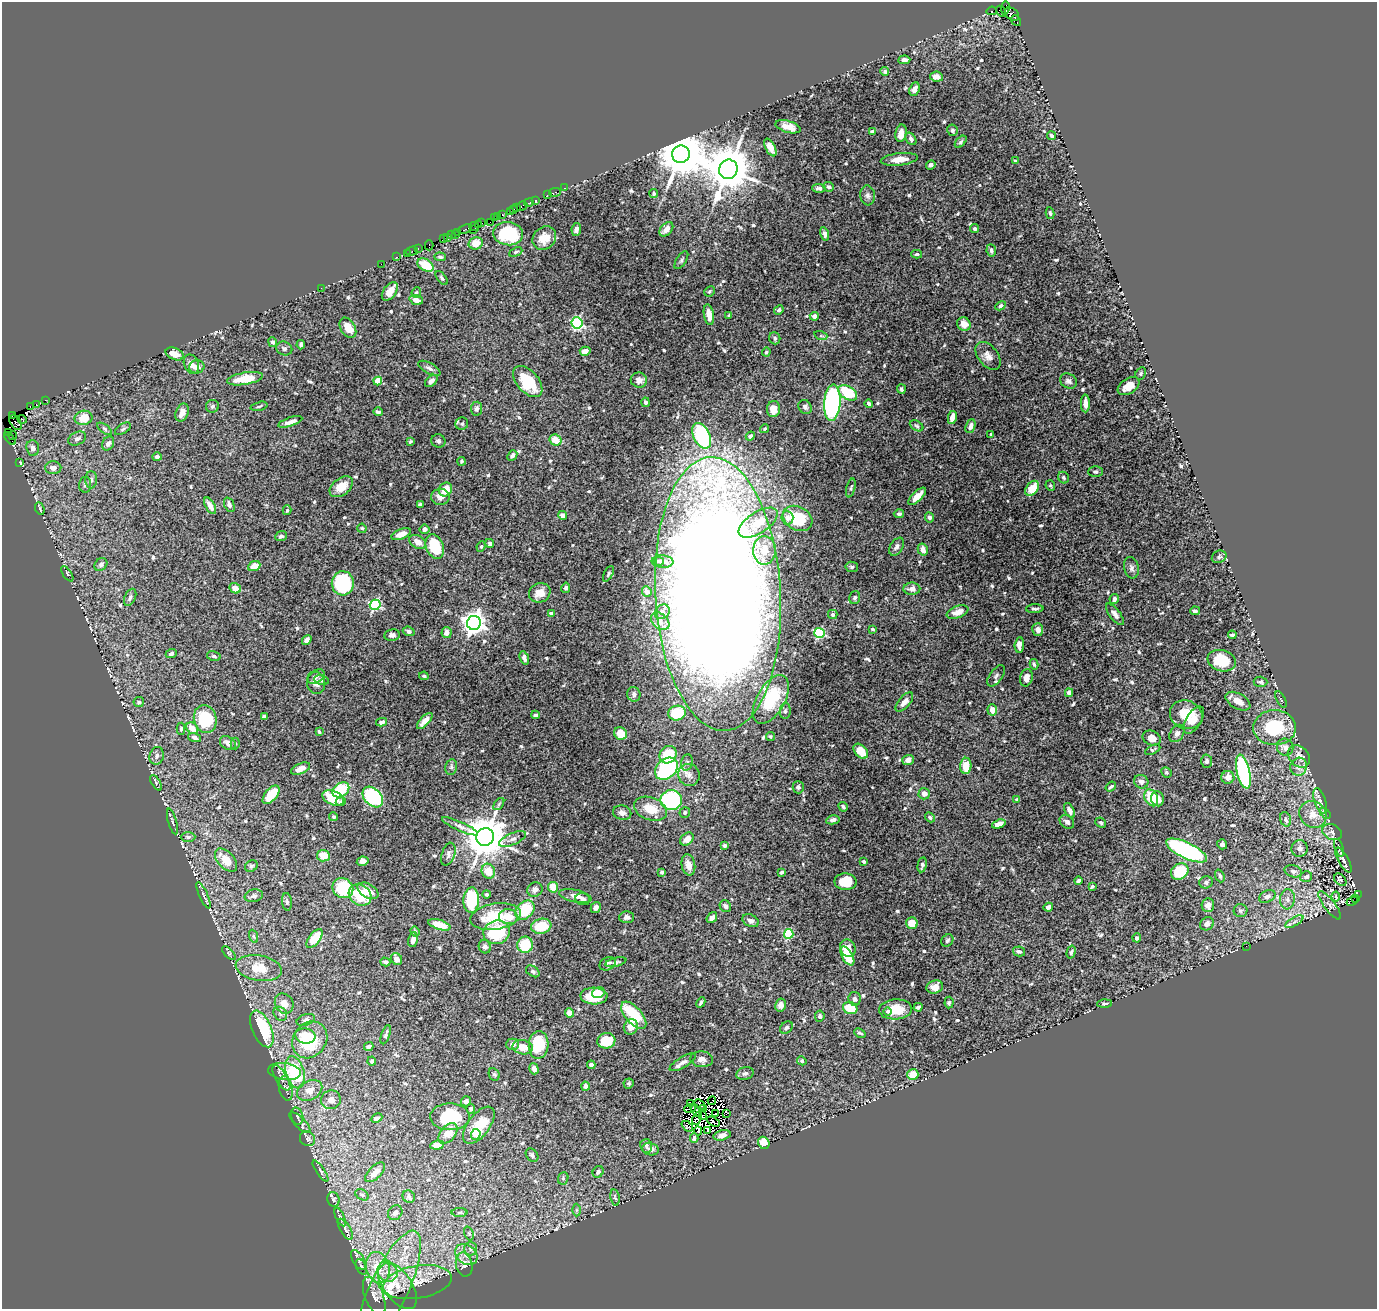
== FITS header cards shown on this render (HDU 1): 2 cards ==
NAXIS1  =                 1375
NAXIS2  =                 1307

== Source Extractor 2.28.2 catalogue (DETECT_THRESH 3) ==
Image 1375 x 1307 px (HDU 1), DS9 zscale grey, 1 PNG px = 1 image px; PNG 1379 x 1311 px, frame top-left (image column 1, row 1307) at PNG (2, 2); each listed source drawn as its Kron ellipse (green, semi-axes under 4 px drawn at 4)
Background 0.812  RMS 0.021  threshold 0.0632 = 3 sigma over >= 5 px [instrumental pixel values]
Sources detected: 673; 11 with non-positive FLUX_AUTO (blend fragments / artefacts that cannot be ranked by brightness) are neither listed nor drawn; of the other 662, the 500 brightest by FLUX_AUTO listed and drawn (162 fainter detections omitted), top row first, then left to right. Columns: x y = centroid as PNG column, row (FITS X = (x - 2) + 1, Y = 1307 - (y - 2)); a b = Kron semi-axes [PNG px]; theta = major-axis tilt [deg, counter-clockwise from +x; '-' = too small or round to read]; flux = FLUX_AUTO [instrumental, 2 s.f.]
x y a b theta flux
1005 8 7 3 81 160
992 11 5 3 - 240
1001 11 6 3 -58 90
1012 14 8 5 -39 450
1016 21 6 4 -52 270
904 60 6 4 5 5.5
885 71 4 4 - 2.8
936 77 6 5 - 7
915 89 7 5 68 7.5
788 127 13 5 -16 14
952 130 5 5 - 3.2
872 131 4 3 - 4.2
901 133 9 5 79 11
1051 136 4 3 - 2.7
911 139 7 4 -56 4.3
961 142 7 4 45 2.7
770 147 9 5 -62 11
681 154 9 8 - 7400
899 159 18 6 7 16
1016 161 3 3 - 2.3
931 165 5 4 - 4.3
728 169 10 9 - 6500
828 187 5 4 - 3.5
564 188 3 2 - 7.5
819 188 7 4 -2 4.8
555 192 6 3 14 23
654 194 4 4 - 2.2
547 195 3 2 - 6.6
868 195 10 7 -84 5.3
535 201 3 3 - 100
529 203 5 2 - 22
522 206 6 3 31 100
517 208 3 2 - 56
513 209 3 3 - 86
510 212 3 3 - 120
1050 213 6 4 -78 2.2
502 215 3 3 - 77
497 216 4 2 - 75
494 218 3 2 - 55
490 222 2 2 - 50
482 223 3 2 - 46
478 224 2 2 - 48
474 226 5 3 - 53
465 229 7 3 22 150
576 229 6 4 82 4.9
666 229 8 5 48 11
975 229 5 4 - 2.7
473 230 3 2 - 39
458 232 4 3 - 100
455 234 4 3 - 100
508 234 15 11 -5 59
824 234 7 4 -77 5.5
451 235 3 2 - 16
443 238 3 2 - 45
447 238 3 2 - 56
544 238 13 11 43 21
476 243 7 6 - 19
429 245 5 2 - 70
418 249 4 3 - 51
991 250 6 4 -81 4.5
412 251 6 2 17 38
516 252 7 4 25 2.5
407 253 2 2 - 23
917 254 5 4 - 2.7
397 257 3 2 - 36
440 257 6 3 -1 2.2
681 260 10 5 57 3.6
381 264 2 2 - 12
426 265 9 5 -32 40
442 278 8 4 -53 2.9
321 288 2 2 - 32
390 291 10 6 53 18
710 291 5 4 - 2.4
416 292 5 4 - 2.2
416 300 7 4 -20 10
1001 306 5 4 - 4
779 310 5 4 - 2.3
709 315 10 5 -80 12
729 316 4 3 - 2.3
814 316 5 4 - 6.9
577 323 5 5 - 170
964 324 7 6 - 14
348 328 11 7 -59 17
821 336 6 4 -18 2.2
775 338 6 5 - 2.9
273 342 5 4 - 3.6
301 345 4 3 - 3
284 348 8 6 -23 4.4
585 351 5 4 - 9.2
766 352 4 4 - 2.4
175 354 9 6 -24 17
988 356 16 10 -52 11
191 364 10 7 -66 8.9
197 367 7 6 - 7.5
429 368 12 5 -29 5
1141 373 6 5 - 2.7
245 379 18 6 10 36
639 380 8 7 - 7.4
378 381 4 4 - 33
431 381 7 5 41 6.1
528 381 18 10 -49 58
1068 381 9 7 -32 5.3
1129 386 12 7 34 18
901 389 5 4 - 2.9
848 393 10 6 -32 59
45 400 2 2 - 17
645 402 4 4 - 4.1
832 403 18 8 86 270
869 403 4 3 - 4.3
1085 403 9 4 -89 10
36 404 2 2 - 11
30 406 3 3 - 83
212 406 6 6 - 3.5
259 406 8 3 15 2.2
805 407 7 6 - 4.6
476 409 7 5 83 4.8
774 409 8 6 81 17
378 412 4 3 - 4
182 413 9 6 66 9
12 415 4 3 - 49
952 417 6 4 78 12
84 418 9 7 12 27
22 419 4 3 - 88
16 422 8 5 -60 220
290 422 12 4 18 7.8
462 424 6 6 - 3.2
917 426 7 5 -31 2.5
970 426 7 4 67 6.9
105 429 8 4 -36 3.1
123 429 9 5 32 3.4
764 429 4 3 - 2.1
8 433 3 2 - 18
991 434 3 3 - 2.2
13 435 4 2 - 26
702 436 14 8 -64 140
750 436 5 4 - 3.6
10 439 7 3 -53 150
77 439 9 6 27 5.5
555 440 6 5 - 22
438 441 7 6 - 3.5
410 442 4 3 - 2.3
108 443 7 5 59 6
33 448 8 6 -86 6.9
512 455 6 4 48 3.7
157 457 5 4 - 4.3
462 461 4 4 - 2.2
19 462 3 2 - 58
53 468 8 6 0 6.8
1095 472 7 5 1 3.7
1064 478 6 5 - 2.4
91 480 9 6 90 4.5
85 485 8 6 88 4.3
1050 486 5 5 - 2.3
341 487 13 8 37 21
851 488 9 4 75 2.5
1032 488 8 5 52 25
445 489 7 6 - 20
917 496 11 5 45 14
440 497 9 8 - 11
420 504 4 3 - 2.9
229 505 8 5 -68 5.3
210 506 9 4 -61 11
40 509 6 4 -67 3
287 510 5 4 - 2.1
899 514 5 4 - 3.4
562 515 4 4 - 6.2
930 517 5 4 - 3.3
787 518 7 6 - 7.4
798 518 15 11 -27 53
758 523 22 10 33 33
362 528 4 4 - 2.3
424 529 5 4 - 5.2
401 534 10 5 22 10
281 536 6 5 - 4.1
418 542 9 6 -31 12
490 543 4 4 - 2.9
481 546 5 4 - 2.1
435 547 12 8 -70 64
897 547 10 6 55 5.4
764 550 14 11 87 20
923 550 6 5 - 8.7
1219 557 7 6 - 3.1
659 561 5 3 - 3.5
663 561 11 6 -4 7
101 565 7 5 42 3.8
254 566 6 5 - 13
852 567 6 5 - 3.1
1131 568 11 7 -75 5.3
67 574 9 3 -55 2.1
608 574 8 4 62 2.6
343 583 12 11 - 120
235 588 6 5 - 9.6
566 588 5 4 - 3.6
912 589 8 6 -1 7.3
647 592 5 4 - 4.5
540 593 11 9 25 16
718 594 137 62 -87 5100
130 597 9 5 67 3.9
855 598 6 5 - 3.5
1114 599 5 4 - 6
375 605 5 5 - 140
1035 609 9 3 2 3.1
1195 611 5 3 - 2.9
662 612 8 6 43 5.2
958 612 11 6 21 12
551 613 4 3 - 4.5
1115 614 13 5 -52 6.8
833 615 5 4 - 3
660 621 10 7 -43 8.6
474 623 7 7 - 1200
873 629 4 3 - 2.3
1038 630 6 5 - 7.4
409 631 6 4 -19 3.5
447 633 5 5 - 8.8
819 633 5 5 - 140
392 635 8 6 10 4.9
1232 635 4 3 - 2.7
307 640 5 4 - 6.6
1019 645 8 4 85 8.6
171 654 5 4 - 4
214 656 7 4 -13 3
524 658 7 4 -71 5.3
1222 661 14 10 -17 49
1034 664 5 3 - 2.3
316 676 9 6 28 4.3
424 676 5 3 - 2.2
996 676 12 6 54 4.6
1026 678 9 6 76 8.4
321 680 7 5 -10 2.6
1261 682 7 5 -4 2.7
316 683 11 9 -88 7.1
1069 693 4 4 - 7.3
634 694 7 6 - 4
771 699 27 14 60 85
1281 699 9 4 -64 2.1
1238 701 13 7 -30 14
139 702 5 5 - 2.8
904 702 12 5 49 8
992 710 5 5 - 9.7
785 711 8 5 81 3.4
677 713 9 7 10 58
536 715 4 3 - 3
1186 715 16 14 -22 37
264 716 4 3 - 4.1
205 719 14 11 -75 70
1194 720 15 7 59 11
425 721 10 4 47 9.7
382 722 5 4 - 4.3
192 728 6 5 - 16
1275 728 21 17 0 73
181 729 6 4 88 2.4
319 732 4 3 - 2.5
620 733 6 6 - 25
1177 733 9 6 56 4.9
770 736 4 4 - 2.2
195 737 6 4 -15 3.9
1152 738 9 7 -24 13
228 743 8 6 -34 7
235 744 6 4 -88 2.1
1285 747 8 8 - 7.9
1153 750 8 3 26 2.2
861 751 8 6 -46 22
668 755 9 8 - 60
157 756 9 7 74 5.8
1299 756 12 9 -44 13
908 760 6 5 - 8.5
1207 761 7 5 88 4.1
687 762 8 6 74 3.6
966 766 8 5 89 22
451 767 8 6 79 3.3
1299 767 9 8 - 7.5
300 769 10 5 24 13
666 769 13 9 41 140
1166 772 5 5 - 2.3
1243 772 17 6 -77 220
689 775 11 10 - 10
1228 777 6 6 - 11
1141 782 7 6 - 5
156 783 9 4 -60 2.3
1111 786 6 4 38 2.4
798 787 6 5 - 3.1
341 790 9 6 34 51
924 794 6 5 - 8.7
271 795 11 6 49 30
373 797 12 8 -46 110
333 798 11 7 -25 43
1151 798 9 6 -62 40
1017 799 3 3 - 3.4
1158 799 7 6 - 11
671 800 11 10 - 170
1320 801 13 5 -71 6.5
341 802 5 4 - 3.3
499 804 7 3 53 2.1
843 807 5 3 - 2.8
650 809 17 11 -21 28
1069 810 8 4 -61 6.9
685 812 5 5 - 2.7
622 813 9 7 -12 6.1
1325 813 7 4 -47 2.3
1313 814 14 12 -44 18
334 817 4 4 - 2.8
930 817 5 4 - 2.2
1286 819 7 5 -72 4.5
833 820 7 4 12 4.7
172 822 13 3 -74 3
1067 822 8 6 -37 5.3
1101 823 5 5 - 2.4
999 824 7 4 16 10
460 826 19 4 -24 7
1332 832 10 7 -26 5.9
188 837 7 5 0 3.2
485 837 9 8 - 5400
512 839 14 6 23 7.2
687 839 7 5 41 12
1222 844 5 5 - 4.5
724 845 4 3 - 5.5
1339 848 9 4 -71 2.6
1300 849 8 8 - 6.4
1186 851 22 8 -25 250
448 854 12 6 72 5.5
323 856 6 5 - 19
226 860 14 8 -47 24
1343 860 14 5 -60 6
363 861 6 4 10 7.2
864 862 3 3 - 2.1
688 865 11 6 -79 13
922 865 7 4 79 3.6
251 866 6 5 - 2.7
488 871 7 6 - 24
1180 871 9 7 34 52
1293 871 9 6 -16 4.4
662 872 4 4 - 3.6
781 872 4 3 - 2.7
1220 876 6 4 -68 3
1306 877 6 5 - 5.2
1340 880 7 5 -49 2.3
1078 881 4 3 - 2.8
845 882 11 8 -2 31
1206 882 7 6 - 4.5
553 887 5 5 - 23
1092 887 4 3 - 2.9
343 888 11 9 -38 69
535 889 8 7 - 5.8
368 891 11 7 -31 16
487 894 4 4 - 2.7
203 895 14 3 -65 3.6
360 895 12 10 -37 53
1358 895 3 2 - 77
254 896 9 6 14 4.3
575 896 16 6 -12 8.4
1267 896 9 6 26 5.8
1336 896 5 4 - 10
1356 898 2 2 - 110
583 899 7 6 - 4.8
1287 899 10 7 86 7
471 900 12 8 87 72
1352 901 6 3 24 310
287 902 9 5 -85 3.2
1208 905 7 6 - 10
1330 905 17 5 -53 7
725 906 6 5 - 4.2
596 907 6 4 58 6
1048 907 4 4 - 6.2
525 910 11 8 45 55
1241 911 7 6 - 3.4
496 917 25 13 9 58
508 917 9 7 -6 18
627 917 7 6 - 4.8
712 918 6 4 53 4.9
750 921 8 6 -23 6.2
1294 922 10 4 30 4.2
912 923 6 5 - 20
1207 924 7 6 - 6.5
439 925 11 5 -17 22
541 926 10 7 11 34
415 931 5 4 - 2.2
497 932 13 11 18 65
789 934 5 5 - 77
253 936 7 4 -70 2.3
314 938 11 5 53 35
1137 938 4 4 - 4.1
413 940 7 4 79 6.1
947 940 6 5 - 2.9
525 945 8 8 - 46
1246 946 2 2 - 3.4
485 947 7 6 - 5.5
848 948 9 7 -64 13
1019 951 6 5 - 3.3
1071 952 6 4 74 2.4
229 953 9 3 -45 2.1
847 956 10 5 -59 29
397 959 6 5 - 8.4
385 962 5 4 - 2.8
616 962 11 4 14 3
608 964 8 6 29 4.2
259 968 23 12 -9 34
533 971 7 5 -34 3.2
935 987 8 6 15 12
598 993 6 5 - 9.7
594 996 13 8 -2 44
855 999 7 6 - 4.4
701 1003 5 3 - 2.4
949 1003 6 4 86 2.6
284 1004 10 9 - 12
1105 1004 7 4 2 2.7
780 1005 6 5 - 7.2
918 1007 4 3 - 3.6
850 1008 7 6 - 32
895 1009 16 10 4 31
888 1011 4 3 - 2.2
570 1013 4 4 - 11
280 1014 7 6 - 4
634 1015 16 8 -48 76
820 1016 5 4 - 2.6
306 1020 9 5 18 3.9
631 1027 8 7 - 12
786 1028 7 5 45 2.9
262 1029 19 9 -66 86
860 1033 6 3 -24 2.1
386 1035 10 4 72 3.4
305 1036 10 7 -11 24
310 1040 19 16 54 83
606 1041 9 8 - 40
512 1044 6 5 - 5.3
539 1045 14 10 85 74
369 1046 5 3 - 4.4
523 1047 10 7 -10 19
702 1059 11 8 -4 7.8
372 1061 4 4 - 3
802 1061 5 4 - 2.7
683 1062 15 5 31 7.1
591 1065 4 4 - 4.7
534 1069 6 4 -73 7
285 1071 16 8 -7 12
295 1072 16 9 -76 100
745 1073 9 6 17 3.8
494 1074 6 5 - 2.5
913 1074 5 5 - 23
281 1078 14 5 -59 5.8
629 1083 5 4 - 2.3
585 1086 4 4 - 5.4
286 1088 12 7 -77 5.8
310 1090 13 9 27 17
331 1100 10 9 - 12
466 1101 5 5 - 5.1
712 1101 4 2 - 2.6
690 1104 2 2 - 3.1
700 1104 6 3 -41 2.9
471 1109 5 4 - 2.6
690 1109 6 2 16 3.7
704 1109 2 2 - 2.5
696 1110 7 3 -53 5.6
716 1114 4 2 - 2.9
726 1114 2 2 - 2.8
297 1116 9 6 -74 3.4
702 1116 3 2 - 2.5
450 1117 20 13 -1 84
377 1118 6 4 26 3.5
697 1118 7 3 69 2.4
713 1122 7 2 -29 2.4
300 1123 14 5 -44 5.7
479 1125 22 11 53 49
687 1126 6 2 -42 3.9
708 1130 3 2 - 3.4
698 1131 4 2 - 2.7
448 1133 12 7 51 19
476 1134 5 4 - 6.8
722 1135 8 5 16 6.9
694 1138 5 3 - 3.4
307 1139 8 7 - 4.8
764 1143 6 5 - 20
437 1145 7 4 7 10
646 1146 7 6 - 3.6
651 1149 8 6 -12 7
532 1155 7 5 -49 3.7
320 1171 12 4 -56 3.3
375 1172 12 6 44 9.2
598 1172 6 5 - 4
563 1178 6 5 - 2.5
362 1195 7 5 -30 2.7
409 1197 6 5 - 3.3
615 1197 8 4 -79 2.5
333 1200 7 6 - 3.2
577 1210 6 4 89 2.1
460 1212 8 4 1 2.1
395 1213 8 6 49 5.1
340 1217 10 4 -66 3
345 1229 12 5 -60 3.8
469 1233 7 4 -69 2.5
470 1248 7 6 - 3.9
466 1255 12 9 -39 13
358 1260 11 5 -60 5.5
464 1265 12 8 -78 9.8
361 1267 8 5 -67 2.8
378 1267 16 11 -76 35
388 1273 10 9 - 13
417 1282 34 16 10 48
397 1285 27 14 -55 39
389 1289 64 19 65 94
374 1296 20 9 -68 14
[162 fainter detections neither listed nor drawn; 11 non-positive-flux detections neither listed nor drawn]